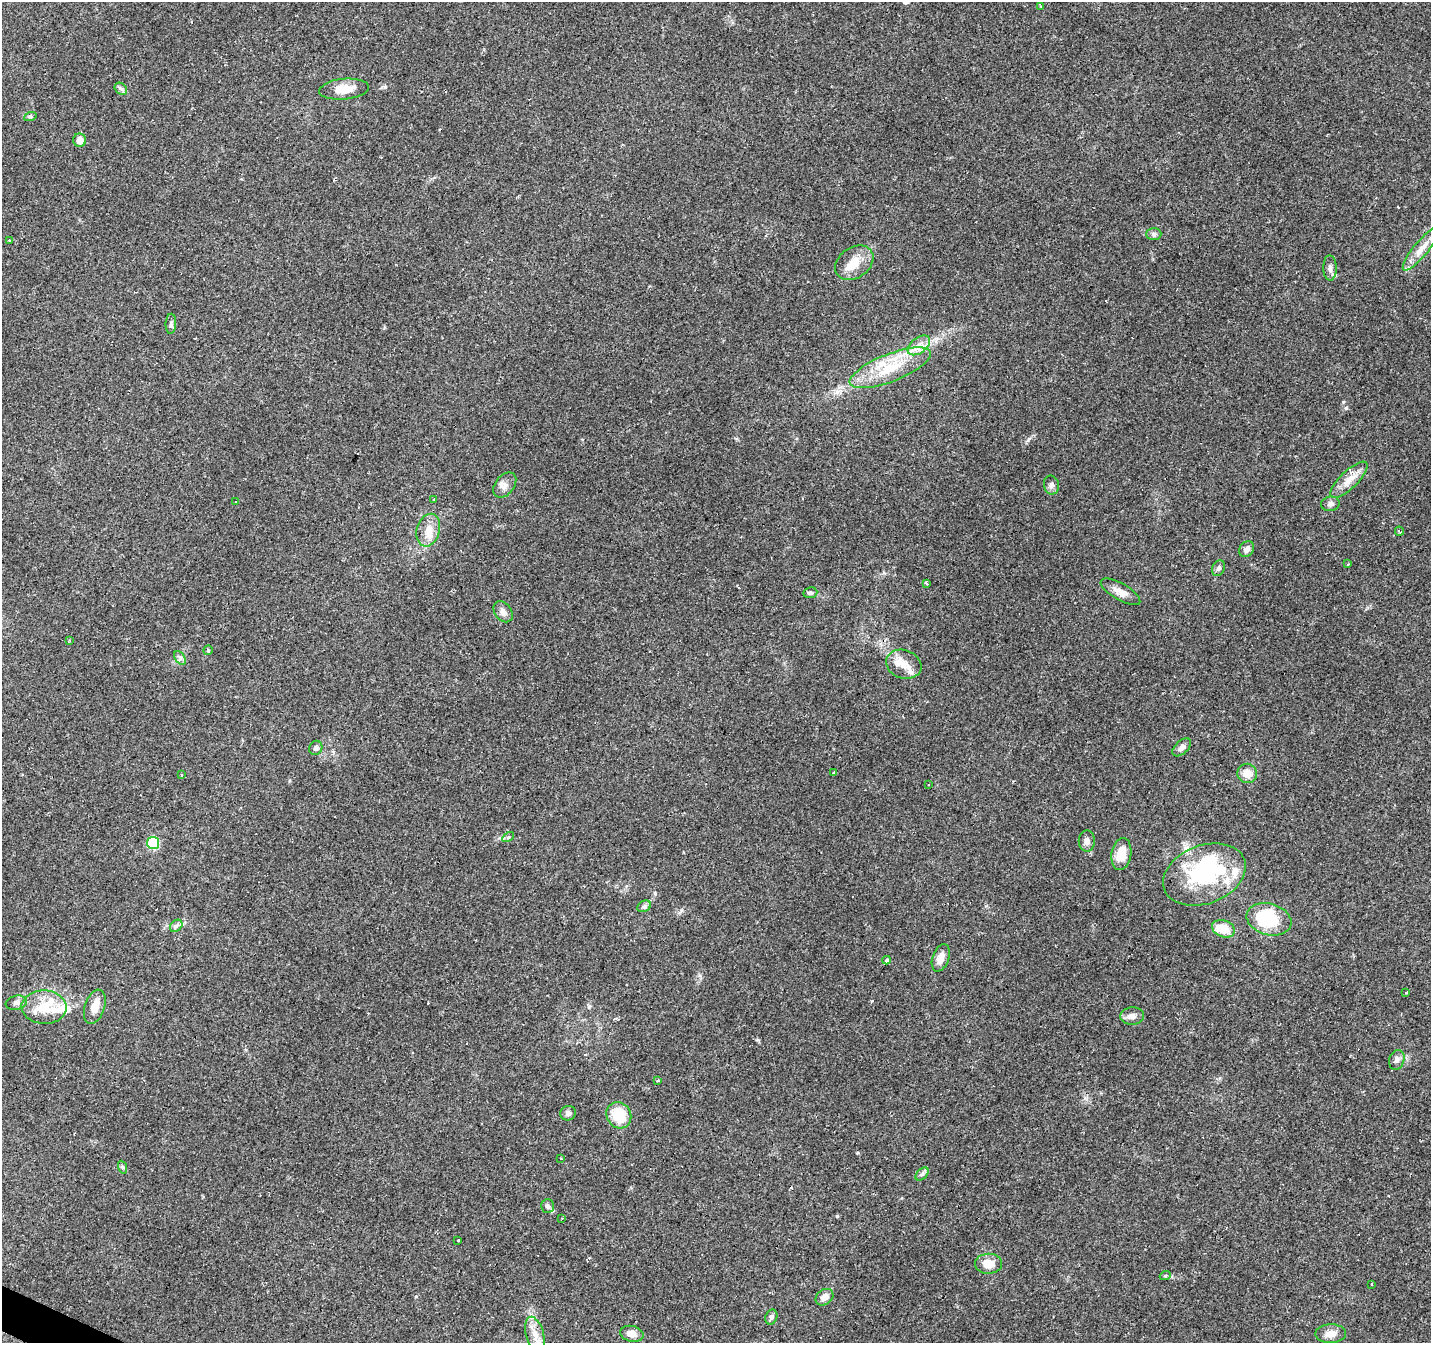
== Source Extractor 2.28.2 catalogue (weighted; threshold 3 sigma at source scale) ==
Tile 7 of 4 x 4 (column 3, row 2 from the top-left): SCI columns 2859-4287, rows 2880-4220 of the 5721 x 5825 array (HDU 1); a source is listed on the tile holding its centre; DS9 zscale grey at full resolution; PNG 1433 x 1345 px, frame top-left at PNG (2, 2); each listed source drawn as its Kron ellipse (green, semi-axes under 4 px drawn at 4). Shown black and unused: <1% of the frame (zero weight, under 2 of 3 exposures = <1% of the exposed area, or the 3 px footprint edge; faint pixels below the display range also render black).
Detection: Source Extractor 2.28.2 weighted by HDU 2 'WHT'; one run over the whole footprint, this tile lists its part. Background 0.132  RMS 0.008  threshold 0.0361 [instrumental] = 3 sigma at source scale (4.5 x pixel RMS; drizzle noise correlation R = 1.50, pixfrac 1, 0.0396/0.0396 arcsec/px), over >= 5 px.
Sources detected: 93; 1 inside a brighter object's white glare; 10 cosmic-ray / hot-pixel residue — neither listed nor drawn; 10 inside a brighter listed object's ellipse — not listed separately; the other 72 listed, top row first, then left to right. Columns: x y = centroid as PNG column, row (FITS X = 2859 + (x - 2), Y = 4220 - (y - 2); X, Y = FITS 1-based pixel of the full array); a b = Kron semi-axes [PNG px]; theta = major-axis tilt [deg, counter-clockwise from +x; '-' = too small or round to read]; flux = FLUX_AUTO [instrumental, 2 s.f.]
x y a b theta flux
1041 6 3 2 - 1.1
121 89 7 5 -43 1.7
344 89 25 10 5 13
30 117 6 4 19 1.2
80 140 6 6 - 7.2
1154 234 7 6 - 2
10 240 3 3 - 4.2
1421 249 27 7 51 11
854 263 21 15 35 14
1330 268 12 6 -89 3.2
171 324 10 5 88 2.1
919 345 13 7 38 6.7
890 368 43 14 22 33
1349 480 24 8 44 9.8
505 485 14 9 52 4.9
1051 485 9 7 -78 2.8
434 500 3 3 - 0.98
236 502 3 2 - 0.92
1330 504 9 7 8 2.7
428 530 16 11 74 9.8
1399 531 5 3 - 2.9
1247 549 8 6 48 4.1
1348 564 4 3 - 0.83
1219 568 8 6 66 2.3
926 583 3 3 - 3.1
1120 592 22 8 -30 6.8
810 593 7 5 10 1.6
503 612 12 8 -54 4.3
69 640 4 3 - 0.8
208 650 5 5 - 0.84
180 658 7 5 -57 2.2
904 664 18 14 -20 11
1182 747 11 6 42 3.7
316 748 7 6 - 2
833 773 3 2 - 1
1247 773 10 9 - 8.6
182 775 3 3 - 1.8
928 785 2 2 - 0.53
508 837 6 4 33 1.3
1087 841 10 8 89 3.6
153 843 6 6 - 59
1121 854 16 10 80 15
1204 874 43 29 21 84
644 906 7 5 28 1.9
1269 919 23 15 -15 51
176 926 7 5 43 1.9
1223 929 12 8 -19 17
941 958 14 8 70 6.7
886 960 4 3 - 2.9
1406 993 3 2 - 0.94
16 1003 11 7 11 3.1
44 1007 22 16 -3 21
95 1007 18 10 72 9.7
1132 1016 12 8 4 4.4
1397 1060 10 7 71 3.4
658 1080 4 3 - 0.74
568 1113 8 7 - 3
619 1115 14 12 -56 25
561 1158 3 2 - 0.79
122 1167 6 4 -71 1.2
922 1174 8 5 45 1.9
547 1206 7 6 - 2.2
562 1218 3 3 - 1
458 1240 3 3 - 1.6
988 1264 13 10 1 11
1165 1276 5 3 - 0.9
1372 1284 3 2 - 0.73
824 1297 9 7 37 6.1
771 1317 8 6 72 2.1
632 1334 12 7 -13 6.3
1331 1334 15 9 2 6.7
535 1335 18 9 -75 9.6
Unlisted compact peaks at least as high as the median listed source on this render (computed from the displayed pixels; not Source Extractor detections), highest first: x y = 1346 408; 837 1216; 1028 440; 655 893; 758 1040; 385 87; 858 1153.